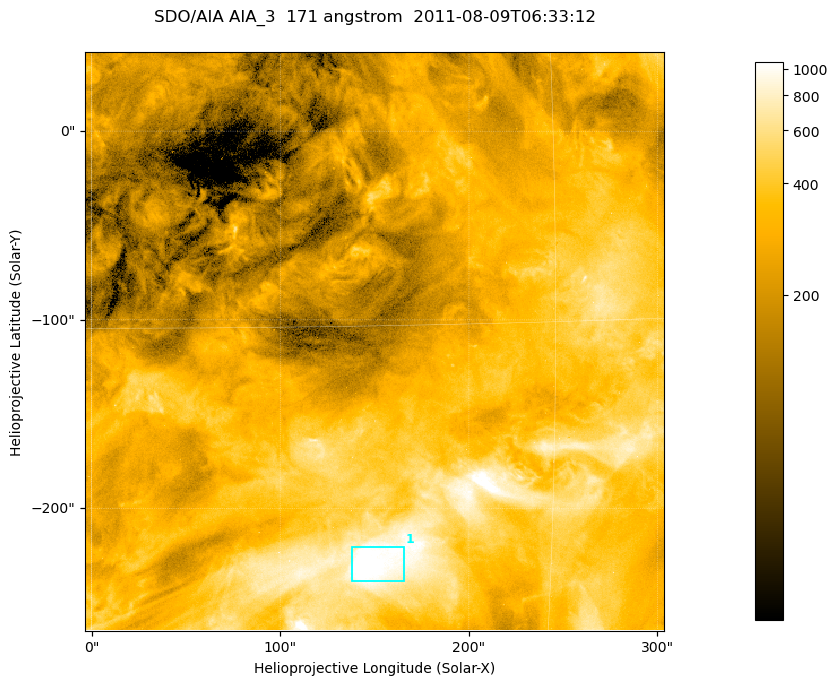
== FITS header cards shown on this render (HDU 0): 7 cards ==
TELESCOP= 'SDO/AIA '
INSTRUME= 'AIA_3   '
WAVELNTH=                  171
WAVEUNIT= 'angstrom'
DATE-OBS= '2011-08-09T06:33:12.34'
CTYPE1  = 'HPLN-TAN'
CTYPE2  = 'HPLT-TAN'

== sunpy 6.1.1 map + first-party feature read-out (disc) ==
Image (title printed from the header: SDO/AIA AIA_3  171 angstrom  2011-08-09T06:33:12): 512 x 512 px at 0.599 arcsec/px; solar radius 946 arcsec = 1578 px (partial field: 3.3% of the solar disc is inside the frame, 100% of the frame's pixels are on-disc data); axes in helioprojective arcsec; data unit not stated in the header (colour bar unlabelled)
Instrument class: DISC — disc imager (sunpy class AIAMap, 171 A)
Bright regions (active regions / flare kernels): reference = the on-disc median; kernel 5 px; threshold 5 sigma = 735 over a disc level ~290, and >= 1.15x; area >= 262 px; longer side >= 6 px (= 3.6 arcsec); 1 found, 1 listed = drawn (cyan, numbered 1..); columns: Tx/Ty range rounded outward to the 2 arcsec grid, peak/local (2 s.f.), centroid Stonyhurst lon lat
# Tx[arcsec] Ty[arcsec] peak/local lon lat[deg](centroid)
1 138..166 -240..-220 4.4 +9 -8